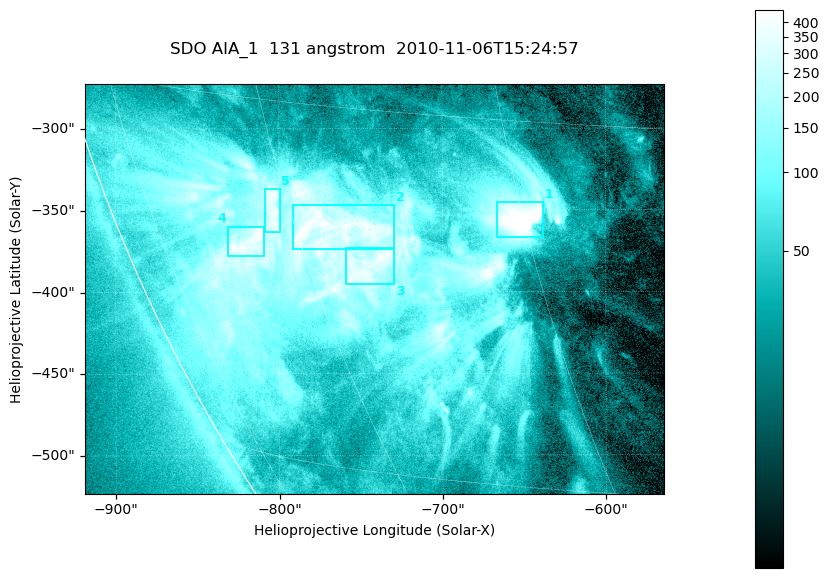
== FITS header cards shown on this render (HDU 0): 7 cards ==
TELESCOP= 'SDO     '           /
INSTRUME= 'AIA_1   '           /
WAVELNTH=                  131 /
WAVEUNIT= 'angstrom'           /
DATE-OBS= '2010-11-06T15:24:57.62' /
CTYPE1  = 'HPLN-TAN'           /
CTYPE2  = 'HPLT-TAN'           /

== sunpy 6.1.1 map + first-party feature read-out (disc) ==
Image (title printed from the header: SDO AIA_1  131 angstrom  2010-11-06T15:24:57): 590 x 417 px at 0.601 arcsec/px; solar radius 968 arcsec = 1612 px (partial field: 2.7% of the solar disc is inside the frame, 89% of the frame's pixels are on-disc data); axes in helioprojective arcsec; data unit not stated in the header (colour bar unlabelled)
Pointing: header CRPIX1/2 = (2045.07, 2040.72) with CRVAL1/2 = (0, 0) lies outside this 590 x 417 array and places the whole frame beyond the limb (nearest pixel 1.35 R_sun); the SolarSoft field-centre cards XCEN/YCEN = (-741.4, -398.2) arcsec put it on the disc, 766 arcsec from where CRPIX/CRVAL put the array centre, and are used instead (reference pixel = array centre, CRVAL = XCEN/YCEN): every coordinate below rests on XCEN/YCEN
Orientation: roll -0.139 deg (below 1 deg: not rotated)
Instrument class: DISC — disc imager (sunpy class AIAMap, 131 A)
Bright regions (active regions / flare kernels): reference = the on-disc median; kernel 5 px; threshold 5 sigma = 258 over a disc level ~52.2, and >= 1.15x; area >= 246 px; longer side >= 5 px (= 3 arcsec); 5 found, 5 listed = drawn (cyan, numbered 1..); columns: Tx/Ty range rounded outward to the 2 arcsec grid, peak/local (2 s.f.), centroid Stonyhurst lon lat
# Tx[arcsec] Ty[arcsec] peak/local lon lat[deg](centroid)
1 -666..-638 -368..-344 17 -45 -19
2 -792..-728 -374..-346 9.6 -57 -20
3 -760..-728 -396..-372 7.2 -55 -21
4 -832..-808 -378..-360 9.2 -65 -21
5 -810..-798 -364..-336 7.6 -61 -19
Off-limb structures (1.02-1.3 R_sun): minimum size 123 px: none found